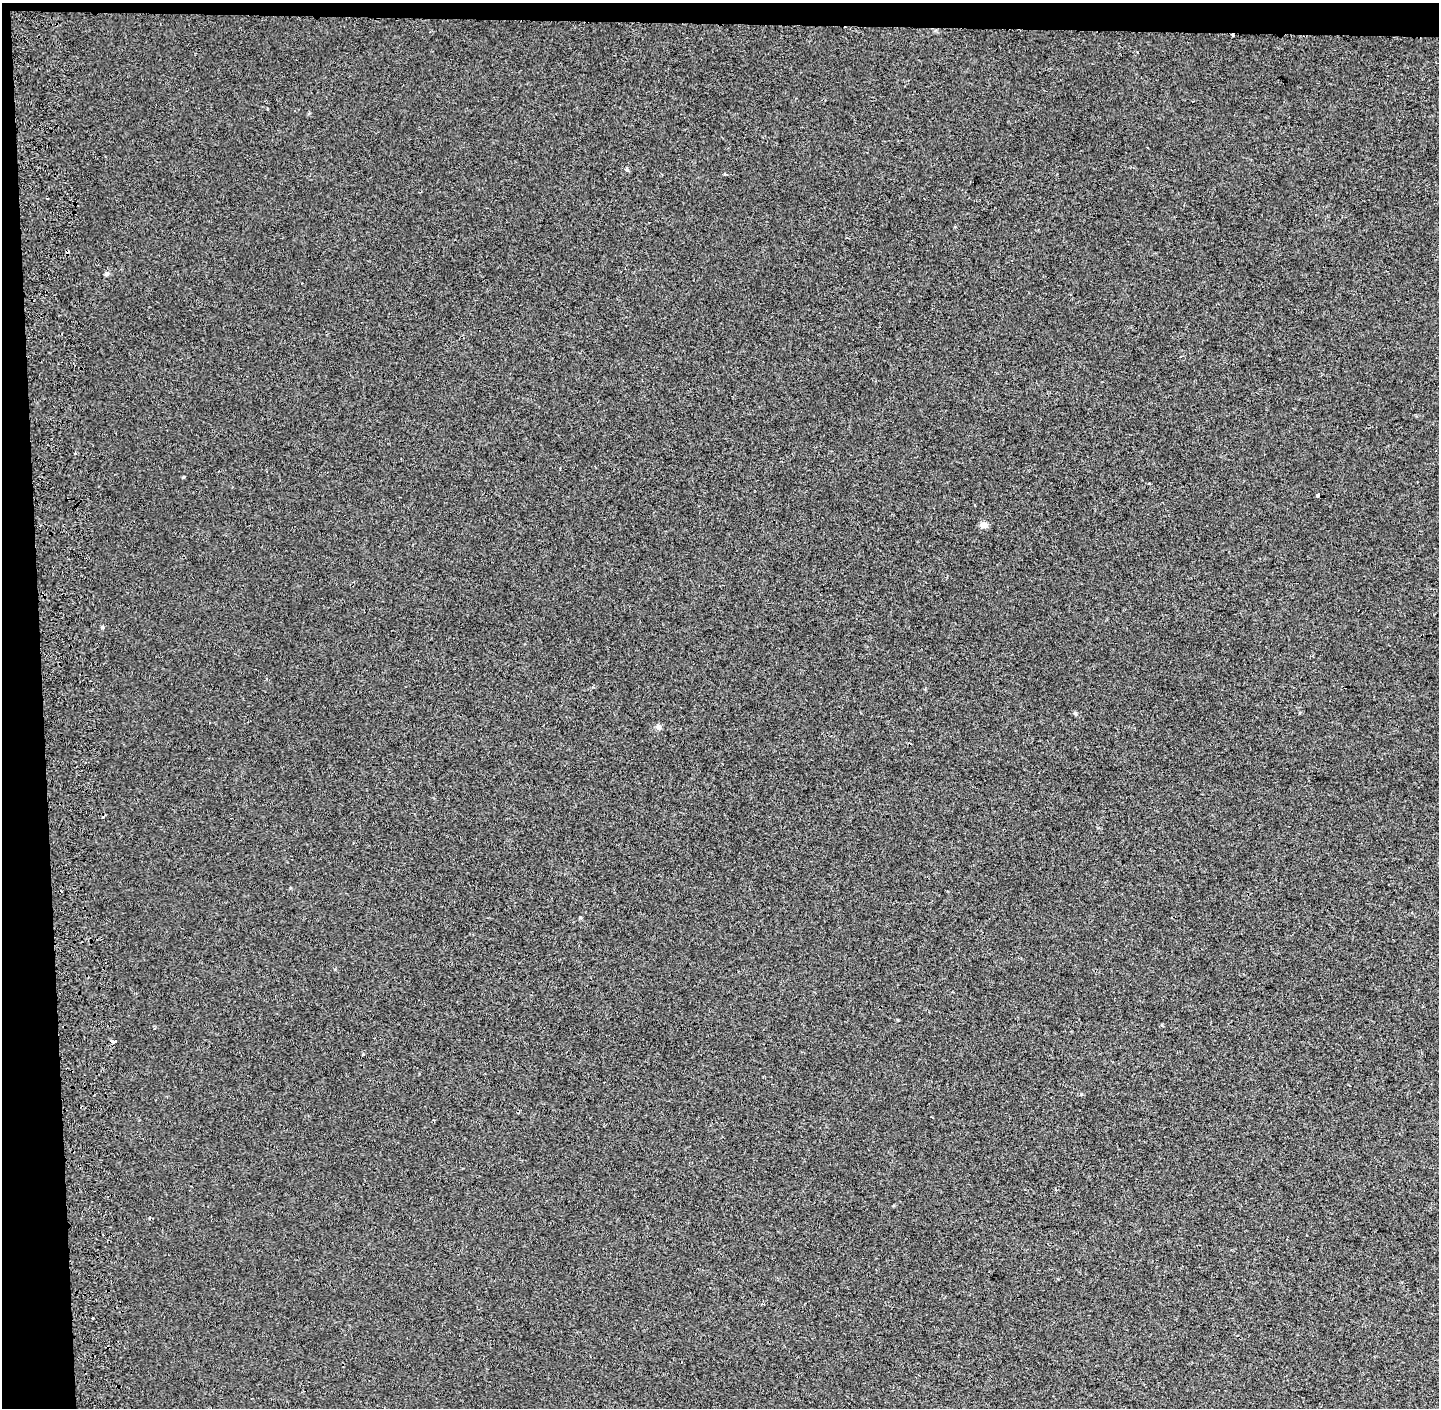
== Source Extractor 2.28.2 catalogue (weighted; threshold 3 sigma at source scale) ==
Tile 1 of 3 x 3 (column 1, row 1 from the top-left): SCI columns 144-1580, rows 2814-4219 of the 4595 x 4229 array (HDU 1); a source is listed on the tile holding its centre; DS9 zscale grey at full resolution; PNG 1441 x 1410 px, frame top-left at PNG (2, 3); no overlay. Shown black and unused: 4% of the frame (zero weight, under 2 of 3 exposures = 3% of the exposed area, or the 3 px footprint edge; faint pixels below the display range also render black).
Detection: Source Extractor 2.28.2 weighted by HDU 2 'WHT'; one run over the whole footprint, this tile lists its part. Background -1.84e-05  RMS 0.0053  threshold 0.0239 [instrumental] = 3 sigma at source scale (4.5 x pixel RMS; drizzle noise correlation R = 1.50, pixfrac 1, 0.0396/0.0396 arcsec/px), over >= 5 px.
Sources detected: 18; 3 cosmic-ray / hot-pixel residue — not listed; the other 15 listed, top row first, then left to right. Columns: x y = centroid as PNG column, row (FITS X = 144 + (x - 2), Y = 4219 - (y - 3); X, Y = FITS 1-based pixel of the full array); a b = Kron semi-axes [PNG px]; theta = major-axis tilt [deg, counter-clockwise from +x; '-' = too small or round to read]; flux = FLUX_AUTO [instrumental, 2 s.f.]
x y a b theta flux
1232 35 3 2 - 1.7
627 169 5 4 - 0.75
725 174 4 3 - 0.61
107 274 6 5 - 0.96
1181 356 4 2 - 0.44
75 454 3 2 - 1.2
183 477 4 3 - 0.62
1149 483 3 2 - 0.61
1318 495 3 3 - 3.1
984 525 9 7 -3 2.8
102 627 5 4 - 0.69
1075 713 5 5 - 0.66
658 727 9 6 -56 1.6
113 1041 6 3 2 8.1
764 1304 4 3 - 0.49
Overlapping masked pixels (flux is a lower limit): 2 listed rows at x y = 1232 35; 113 1041